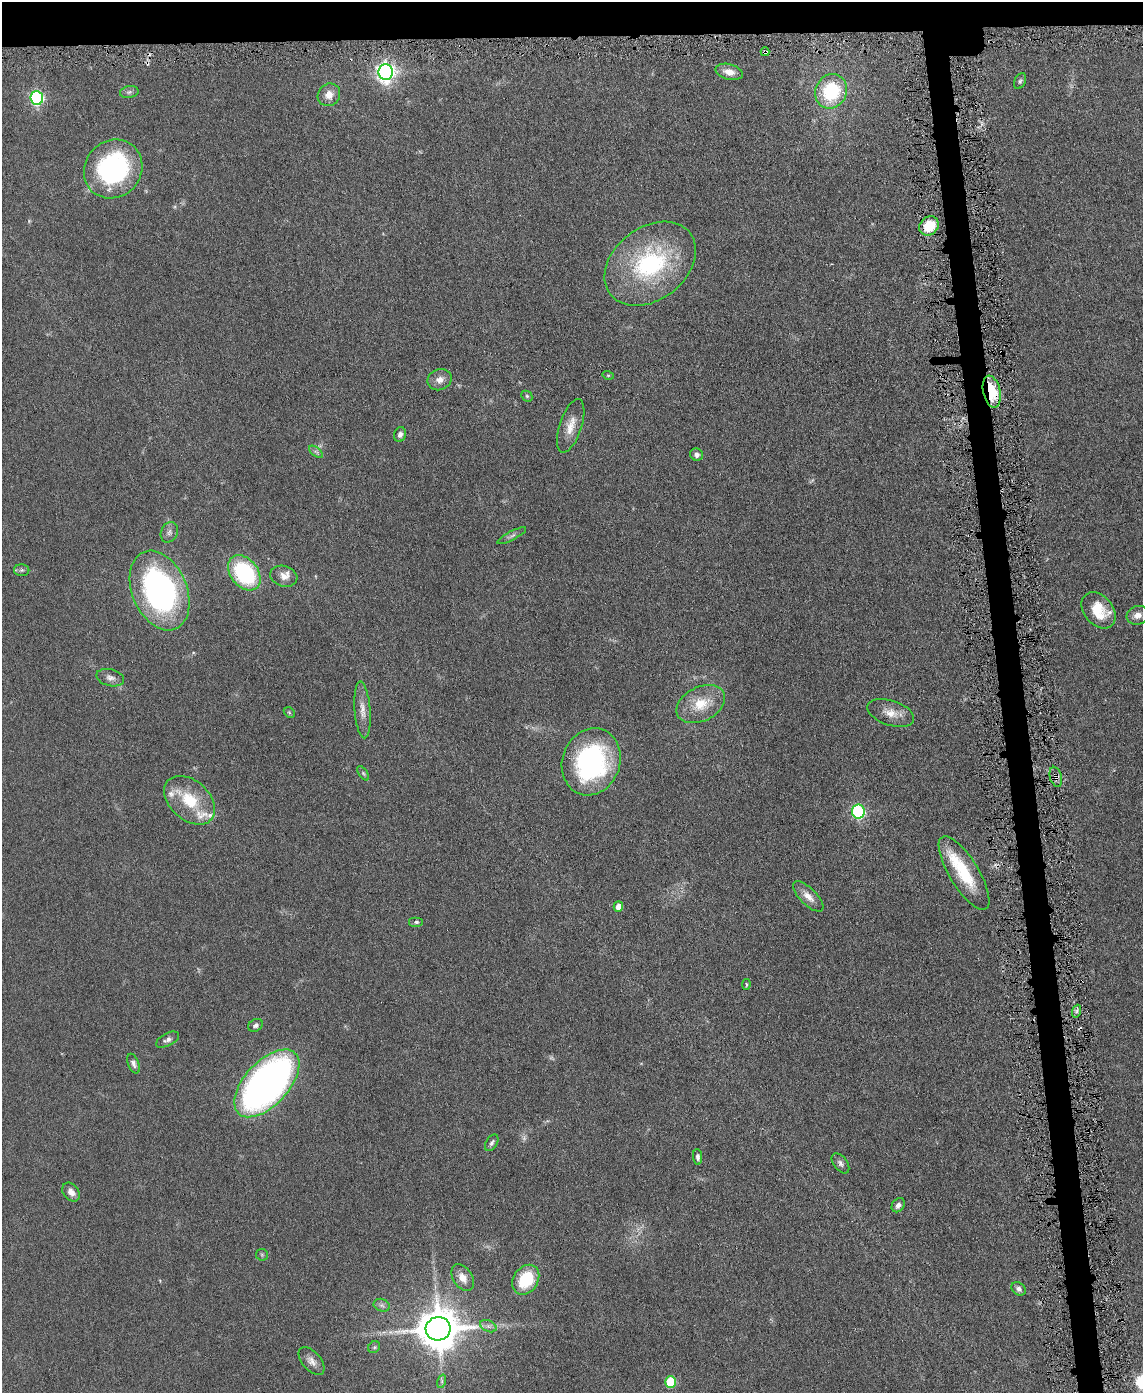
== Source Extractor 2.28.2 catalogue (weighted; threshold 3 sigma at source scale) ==
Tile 2 of 4 x 3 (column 2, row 1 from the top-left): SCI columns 1141-2281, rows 2911-4301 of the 4565 x 4533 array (HDU 1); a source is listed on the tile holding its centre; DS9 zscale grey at full resolution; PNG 1145 x 1395 px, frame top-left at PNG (2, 2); each listed source drawn as its Kron ellipse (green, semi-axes under 4 px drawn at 4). Shown black and unused: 5% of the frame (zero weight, under 3 of 6 exposures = <1% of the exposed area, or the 3 px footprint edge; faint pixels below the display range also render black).
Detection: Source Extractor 2.28.2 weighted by HDU 2 'WHT'; one run over the whole footprint, this tile lists its part. Background 0.0616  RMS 0.0057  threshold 0.0235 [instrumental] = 3 sigma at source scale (4.09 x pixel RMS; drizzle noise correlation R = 1.36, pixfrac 0.8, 0.05/0.05 arcsec/px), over >= 5 px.
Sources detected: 73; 4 too faint to see at this stretch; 2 cosmic-ray / hot-pixel residue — neither listed nor drawn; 4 inside a brighter listed object's ellipse — not listed separately; the other 63 listed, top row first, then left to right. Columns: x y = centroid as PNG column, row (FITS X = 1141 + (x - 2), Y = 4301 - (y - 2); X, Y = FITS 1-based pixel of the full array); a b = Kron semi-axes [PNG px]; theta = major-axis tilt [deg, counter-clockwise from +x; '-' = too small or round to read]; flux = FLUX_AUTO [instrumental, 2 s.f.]
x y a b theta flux
765 52 4 4 - 1.9
386 72 8 7 - 260
729 72 14 7 -14 5
1020 81 8 5 66 1.2
831 91 17 15 65 33
129 92 9 6 10 1.5
329 95 12 10 45 5.1
37 98 7 6 - 87
113 169 31 28 46 88
929 226 10 8 43 14
650 264 50 36 37 68
608 375 5 3 - 0.56
440 380 12 10 23 3.8
992 392 16 8 -77 21
527 396 6 5 - 0.86
571 426 28 11 72 7.6
400 434 7 6 - 2
316 452 8 4 -37 1.3
696 454 6 6 - 2
169 532 10 8 65 2.2
512 536 16 4 27 1.9
22 570 8 6 1 1.2
244 573 20 13 -51 59
284 576 14 10 -16 4.4
160 591 41 27 -67 130
1099 610 20 14 -50 16
1138 615 11 9 17 3.4
110 678 14 8 -13 2.9
701 704 26 17 27 15
362 710 28 8 -86 5.6
289 712 6 4 -44 0.68
891 713 24 12 -17 7.2
591 762 34 29 70 92
363 773 8 4 -55 0.95
1056 777 10 6 -74 2.1
190 800 29 19 -42 21
858 811 7 6 - 84
964 873 42 14 -58 25
808 896 19 8 -45 5.4
618 907 5 4 - 6.5
416 922 7 5 0 1.1
746 984 5 3 - 0.57
1077 1011 6 4 70 1.1
255 1025 7 6 - 1.5
168 1040 12 6 28 2.1
133 1064 10 5 -67 1.9
267 1083 41 22 47 260
492 1143 9 5 58 1.4
698 1157 8 4 -83 1.6
840 1163 11 7 -52 2
71 1192 10 7 -51 3.7
898 1205 8 5 54 2.4
262 1255 6 5 - 0.89
463 1278 14 9 -57 4.8
526 1280 16 12 56 25
1019 1289 8 6 -35 2
382 1305 8 6 -21 1.6
488 1326 9 5 -24 1.8
438 1329 12 11 - 1900
374 1347 6 5 - 1
312 1361 16 9 -50 3.7
442 1381 7 4 72 1.2
670 1382 6 5 - 29
Overlapping masked pixels (flux is a lower limit): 4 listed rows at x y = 765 52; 929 226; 992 392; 1056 777